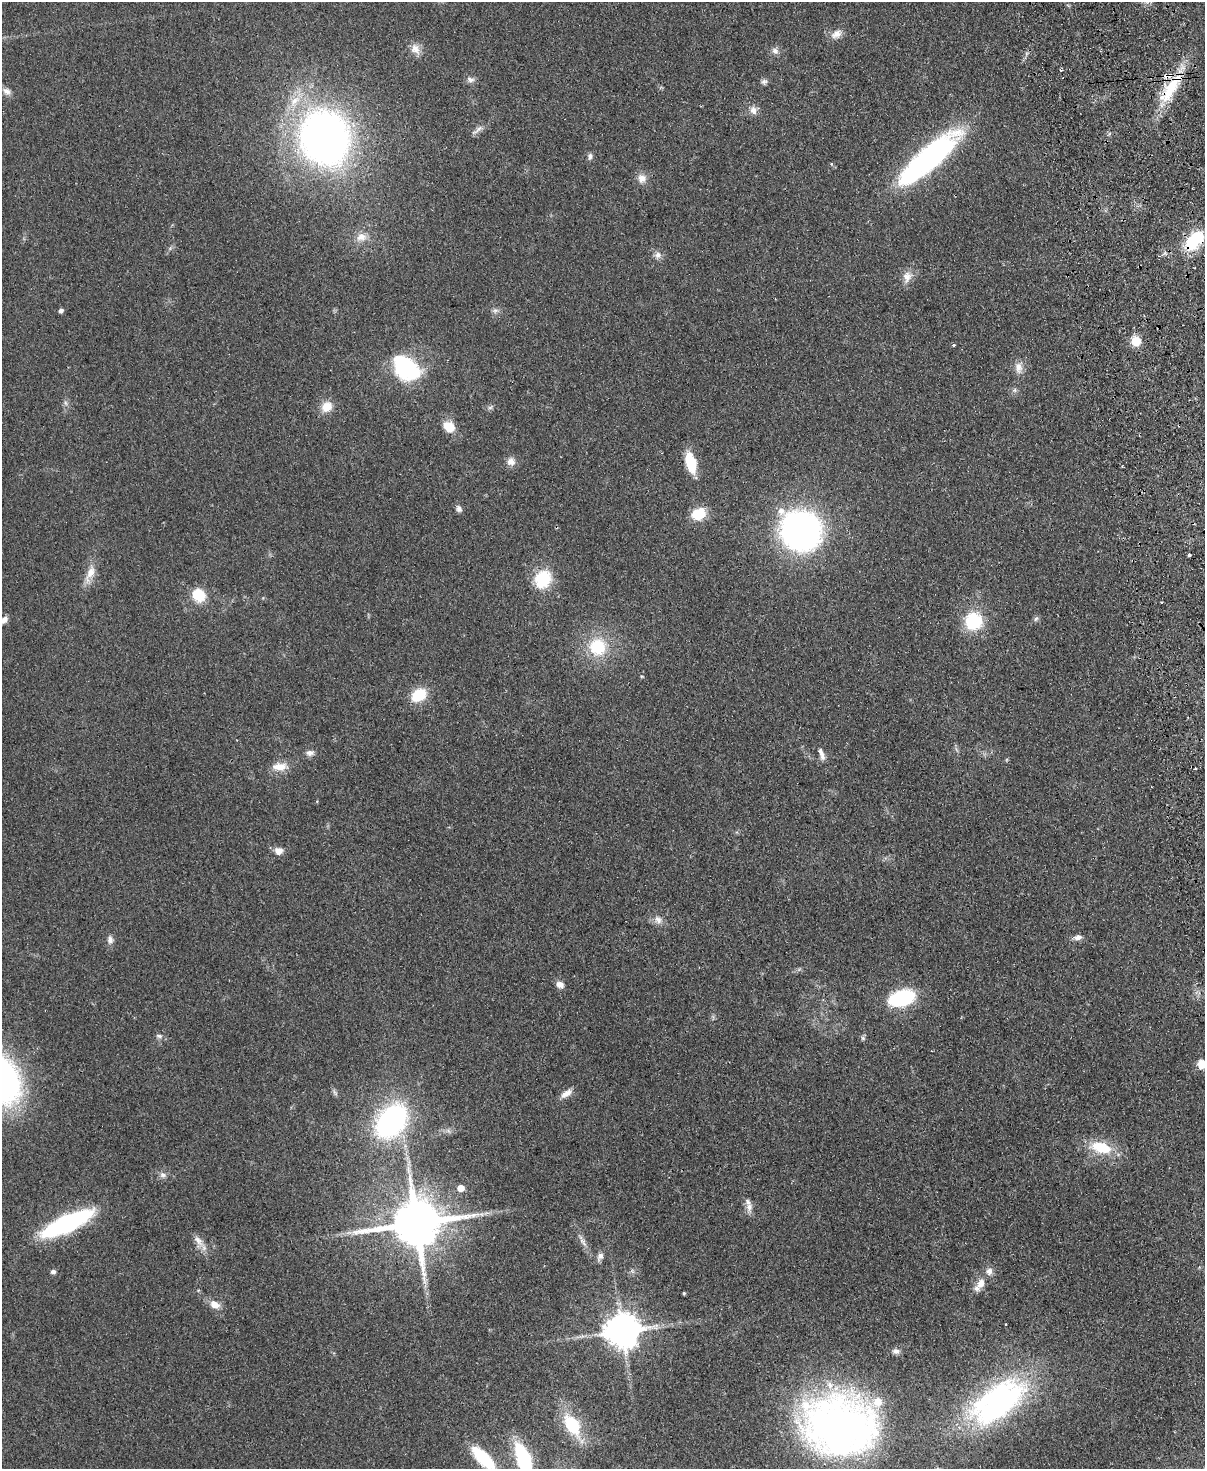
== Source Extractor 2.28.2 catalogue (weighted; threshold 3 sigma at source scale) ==
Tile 6 of 4 x 3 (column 2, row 2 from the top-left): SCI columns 1260-2462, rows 1619-3085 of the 4925 x 4814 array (HDU 1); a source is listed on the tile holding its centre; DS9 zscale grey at full resolution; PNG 1207 x 1471 px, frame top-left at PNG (2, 2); no overlay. Shown black and unused: <1% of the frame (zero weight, under 2 of 3 exposures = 3% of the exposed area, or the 3 px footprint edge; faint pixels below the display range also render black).
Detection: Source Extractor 2.28.2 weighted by HDU 2 'WHT'; one run over the whole footprint, this tile lists its part. Background 0.112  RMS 0.0085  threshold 0.038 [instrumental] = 3 sigma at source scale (4.5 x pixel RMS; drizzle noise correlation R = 1.50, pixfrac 1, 0.05/0.05 arcsec/px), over >= 5 px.
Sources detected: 93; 2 inside a brighter object's white glare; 1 cosmic-ray / hot-pixel residue — not listed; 4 inside a brighter listed object's ellipse — not listed separately; the other 86 listed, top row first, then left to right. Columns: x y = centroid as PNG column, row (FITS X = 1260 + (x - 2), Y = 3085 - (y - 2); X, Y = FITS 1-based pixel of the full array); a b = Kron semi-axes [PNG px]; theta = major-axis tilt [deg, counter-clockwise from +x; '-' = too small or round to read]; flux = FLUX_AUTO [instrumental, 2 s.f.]
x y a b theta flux
836 34 16 10 33 7
415 49 15 11 -55 7.4
775 51 10 8 -38 3.8
1061 70 3 3 - 2.1
470 79 11 7 -17 3.4
764 82 8 7 - 2.4
1171 88 49 15 59 38
6 91 11 8 -32 4.2
295 101 20 10 47 15
753 110 11 9 -66 5.3
478 129 18 5 39 3.7
325 138 45 39 -70 510
590 156 9 6 86 2.7
931 157 65 25 48 150
831 164 5 3 - 0.78
642 178 12 12 - 6.7
361 237 15 11 5 8.6
1194 241 24 13 47 42
658 255 10 9 - 4.1
907 277 17 12 78 8
495 310 8 7 - 2.7
61 311 5 4 - 3
1136 341 11 11 - 12
954 345 4 3 - 0.77
1018 367 16 10 87 7.1
406 368 28 19 -41 82
1015 390 7 4 89 1.7
65 403 7 4 -88 1.9
326 407 14 12 45 11
490 407 7 5 29 1.8
449 427 13 10 -39 15
511 461 11 10 - 5.5
691 462 17 8 -75 34
1122 466 4 2 - 0.82
459 509 9 6 -67 2.9
699 514 16 13 26 19
801 530 35 31 -37 290
1189 555 4 3 - 3.6
90 573 27 10 67 11
543 579 21 18 57 31
199 595 11 10 - 29
1036 619 7 6 - 1.9
4 620 10 6 44 5
973 621 16 15 - 46
597 647 22 21 - 36
419 695 14 10 34 29
310 753 11 7 1 3.7
821 754 18 6 -70 5
280 767 22 10 2 11
1195 768 3 2 - 1
278 851 10 8 -7 6.4
658 920 13 9 -51 5.2
1078 937 11 7 11 4.1
110 940 11 7 -86 4.1
560 985 10 7 -28 5
902 998 17 10 17 97
159 1036 9 6 -15 2.6
863 1038 6 5 - 1.6
1202 1064 5 5 - 36
3 1081 36 25 -78 280
566 1093 17 7 33 6.1
391 1121 26 17 51 220
1101 1147 25 13 -14 29
163 1175 8 7 - 3.4
460 1188 5 5 - 13
749 1207 14 8 89 5.7
416 1223 16 13 8 4800
66 1224 35 11 25 190
349 1233 7 5 0 2.6
198 1241 20 8 -51 7
583 1242 14 6 -51 4
600 1256 11 8 64 3.8
632 1271 7 4 -35 1.7
989 1271 11 9 81 4.6
53 1272 5 4 - 3
981 1283 14 9 64 7.7
684 1293 4 3 - 1.1
215 1305 11 8 -30 8.6
1006 1324 2 2 - 0.8
622 1331 10 10 - 1900
896 1351 8 7 - 3.2
998 1402 65 32 36 220
572 1425 19 11 -58 48
839 1425 82 64 -9 420
483 1458 22 9 -45 58
524 1460 26 10 -70 110
Overlapping masked pixels (flux is a lower limit): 2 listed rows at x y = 1171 88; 1194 241
Isophote crosses this tile's border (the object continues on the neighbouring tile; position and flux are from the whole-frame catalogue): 5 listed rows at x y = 4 620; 1202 1064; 3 1081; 483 1458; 524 1460